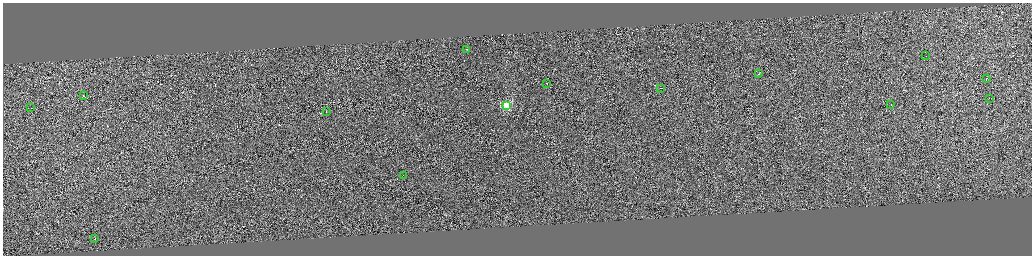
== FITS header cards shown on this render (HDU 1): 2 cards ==
NAXIS1  =                 4118
NAXIS2  =                 1014

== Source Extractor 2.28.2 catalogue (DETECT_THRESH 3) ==
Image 4118 x 1014 px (HDU 1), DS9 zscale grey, zoomed out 1/4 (1 PNG px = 4 x 4 image px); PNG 1034 x 258 px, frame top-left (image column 4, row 1012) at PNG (3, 3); each listed source drawn as its Kron ellipse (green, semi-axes under 4 px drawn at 4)
Background 1.25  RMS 3.9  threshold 11.6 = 3 sigma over >= 5 px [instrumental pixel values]
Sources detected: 463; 449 cannot appear on this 1/4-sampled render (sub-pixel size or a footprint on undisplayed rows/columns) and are neither listed nor drawn; the other 14 listed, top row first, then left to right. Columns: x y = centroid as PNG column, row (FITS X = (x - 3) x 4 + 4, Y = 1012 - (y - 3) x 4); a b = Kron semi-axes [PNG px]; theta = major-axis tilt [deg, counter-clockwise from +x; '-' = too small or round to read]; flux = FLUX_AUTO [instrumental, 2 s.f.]
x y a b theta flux
467 49 2 1 - 16000
926 56 2 1 - 11000
759 74 2 1 - 12000
986 79 2 1 - 11000
547 83 2 1 - 13000
661 88 2 1 - 14000
84 96 3 1 - 20000
989 98 2 1 - 10000
891 104 2 1 - 14000
507 106 2 2 - 140000
31 108 2 1 - 46000
326 111 2 1 - 20000
403 175 2 1 - 14000
95 239 2 1 - 31000
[449 sub-pixel or undisplayed-footprint detections neither listed nor drawn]